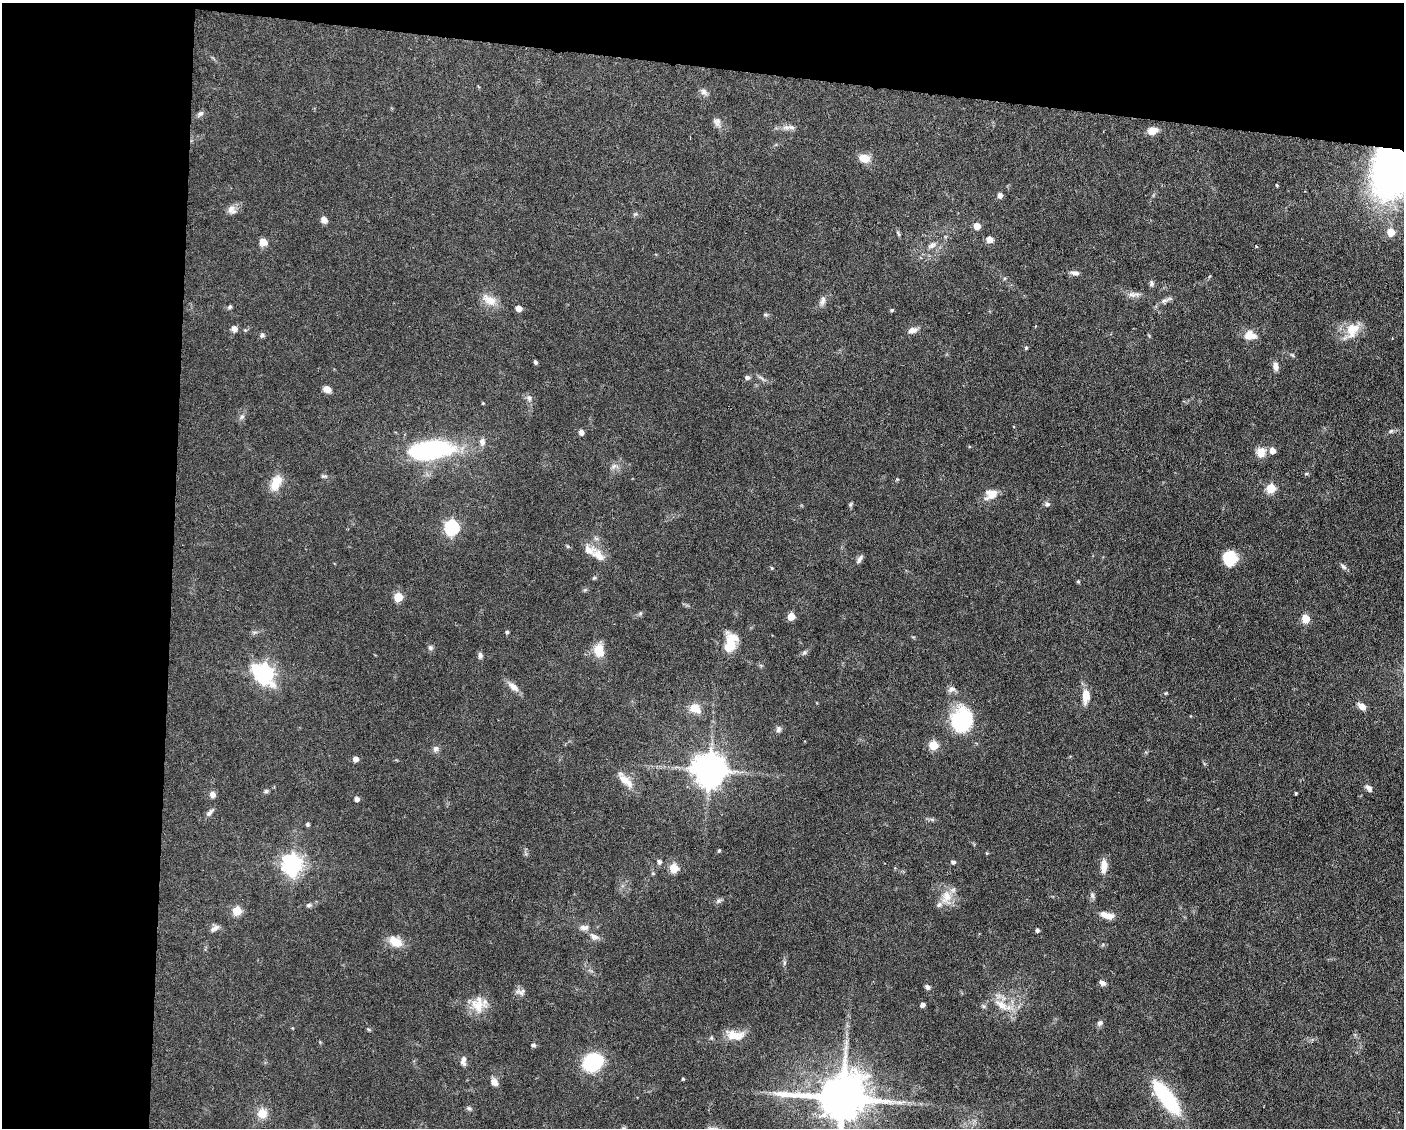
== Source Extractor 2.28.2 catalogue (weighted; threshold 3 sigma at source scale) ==
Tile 1 of 3 x 4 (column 1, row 1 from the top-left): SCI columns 109-1510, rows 3378-4503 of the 4529 x 4503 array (HDU 1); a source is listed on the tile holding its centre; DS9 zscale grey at full resolution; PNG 1406 x 1130 px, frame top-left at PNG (2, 3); no overlay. Shown black and unused: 18% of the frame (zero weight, under 3 of 6 exposures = <1% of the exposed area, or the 3 px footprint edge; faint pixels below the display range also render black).
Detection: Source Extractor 2.28.2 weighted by HDU 2 'WHT'; one run over the whole footprint, this tile lists its part. Background 0.0625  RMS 0.0034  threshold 0.0138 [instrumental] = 3 sigma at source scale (4.09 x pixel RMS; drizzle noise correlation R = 1.36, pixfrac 0.8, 0.05/0.05 arcsec/px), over >= 5 px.
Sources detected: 131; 1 inside a brighter object's white glare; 1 cosmic-ray / hot-pixel residue — not listed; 4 inside a brighter listed object's ellipse — not listed separately; the other 125 listed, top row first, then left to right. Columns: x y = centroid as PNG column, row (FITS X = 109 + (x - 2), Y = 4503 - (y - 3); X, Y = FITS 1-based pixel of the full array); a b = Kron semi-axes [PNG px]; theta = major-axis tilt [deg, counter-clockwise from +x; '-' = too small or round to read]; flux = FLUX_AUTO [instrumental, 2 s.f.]
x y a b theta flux
704 92 11 7 -43 1.2
200 114 9 6 31 0.9
717 122 12 9 -78 1.5
792 127 12 6 -15 1.2
1152 131 8 6 19 4.4
864 158 11 8 -12 4.2
1399 168 58 42 40 170
1277 185 3 3 - 0.39
1000 195 5 5 - 1.4
232 210 12 10 -48 1.9
324 220 8 7 - 1.5
977 226 5 5 - 4.3
1391 232 5 5 - 6.9
989 239 5 5 - 3.5
263 242 8 8 - 2.6
932 245 13 7 31 1.6
1075 273 11 5 -5 1.2
1151 283 8 6 81 0.75
1132 295 12 8 -9 1.7
489 300 22 12 -33 4
1166 300 19 5 24 1.4
823 301 14 7 72 1.5
230 307 6 4 40 0.56
518 308 5 5 - 2.7
892 310 5 4 - 0.46
234 329 8 7 - 1.3
912 330 11 7 15 1.8
1352 330 22 16 61 6
262 335 7 6 - 0.7
1250 335 16 11 -6 3.7
1026 348 5 4 - 0.42
535 362 5 4 - 0.59
1275 366 10 6 -82 1.7
747 377 6 5 - 0.77
327 389 10 7 -21 1.9
529 398 9 6 -80 1
483 403 4 3 - 0.24
242 416 7 5 53 0.82
1391 431 6 5 - 0.59
581 432 7 5 -76 1.2
482 441 9 7 -84 1.5
430 450 32 12 8 73
1261 452 13 12 - 3
614 466 10 6 34 1.3
324 476 9 5 -13 0.64
276 483 22 11 66 5.1
1271 488 5 5 - 14
991 494 15 11 29 3.9
850 504 7 5 69 0.49
1047 504 7 6 - 0.87
452 528 7 6 - 57
598 555 22 12 -42 4.1
1230 558 13 12 - 10
859 559 12 5 61 1
1343 566 10 5 -38 0.84
772 568 4 4 - 0.36
594 578 6 4 41 0.44
1078 581 4 4 - 0.42
398 597 5 5 - 10
791 617 5 5 - 5.9
1306 619 5 5 - 8.1
507 632 4 4 - 0.48
731 641 25 15 86 6.9
430 648 7 6 - 0.73
599 650 14 10 -81 5.9
804 653 7 4 19 0.6
480 655 8 6 -81 0.92
264 673 9 7 -39 120
513 687 16 8 -40 2.4
952 689 11 7 24 1.3
1086 696 18 9 85 3.8
1362 706 9 6 -36 2.4
695 708 13 10 -17 4.3
961 722 30 19 -81 23
778 729 8 6 75 0.89
933 745 5 5 - 11
435 749 8 8 - 1.1
355 759 5 5 - 2.1
709 770 10 9 - 640
626 781 25 9 -40 3.9
1368 788 11 6 -39 1.1
266 791 5 5 - 0.54
1296 793 3 3 - 0.4
212 794 8 7 - 1.4
357 799 5 4 - 1.2
210 813 12 5 42 1
307 824 5 4 - 0.49
719 850 4 3 - 0.39
987 853 5 3 - 0.28
659 862 5 5 - 0.87
953 862 5 4 - 0.75
292 864 7 7 - 170
1104 866 17 8 87 3
674 868 5 5 - 12
653 873 6 4 -1 0.32
1092 895 8 5 -73 0.77
946 897 21 14 89 4.9
719 901 9 5 27 0.77
309 905 7 5 16 0.67
237 911 5 5 - 13
1107 915 17 7 -14 3
584 927 12 7 4 1.5
215 928 13 6 33 1.4
1037 930 4 4 - 0.81
594 937 13 8 -34 1.7
395 942 18 11 -34 4.6
1102 983 7 5 -24 1.1
927 987 6 5 - 0.88
521 992 13 8 -2 1.4
478 1005 22 18 -86 6.1
922 1005 4 4 - 1.3
1001 1005 23 10 -37 5
1100 1023 7 6 - 0.98
369 1030 6 4 -20 0.37
735 1035 25 12 -2 5.2
533 1045 5 4 - 0.78
463 1061 13 7 87 1.4
593 1062 13 11 24 32
683 1079 4 3 - 0.3
494 1082 10 8 -53 1.7
842 1098 15 13 3 1700
1166 1098 36 11 -53 32
469 1108 8 5 -38 0.61
262 1113 11 11 - 3.8
624 1128 6 5 - 0.56
Overlapping masked pixels (flux is a lower limit): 1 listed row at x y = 1399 168
Isophote crosses this tile's border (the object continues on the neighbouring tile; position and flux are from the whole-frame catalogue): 3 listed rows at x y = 1399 168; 842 1098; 624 1128